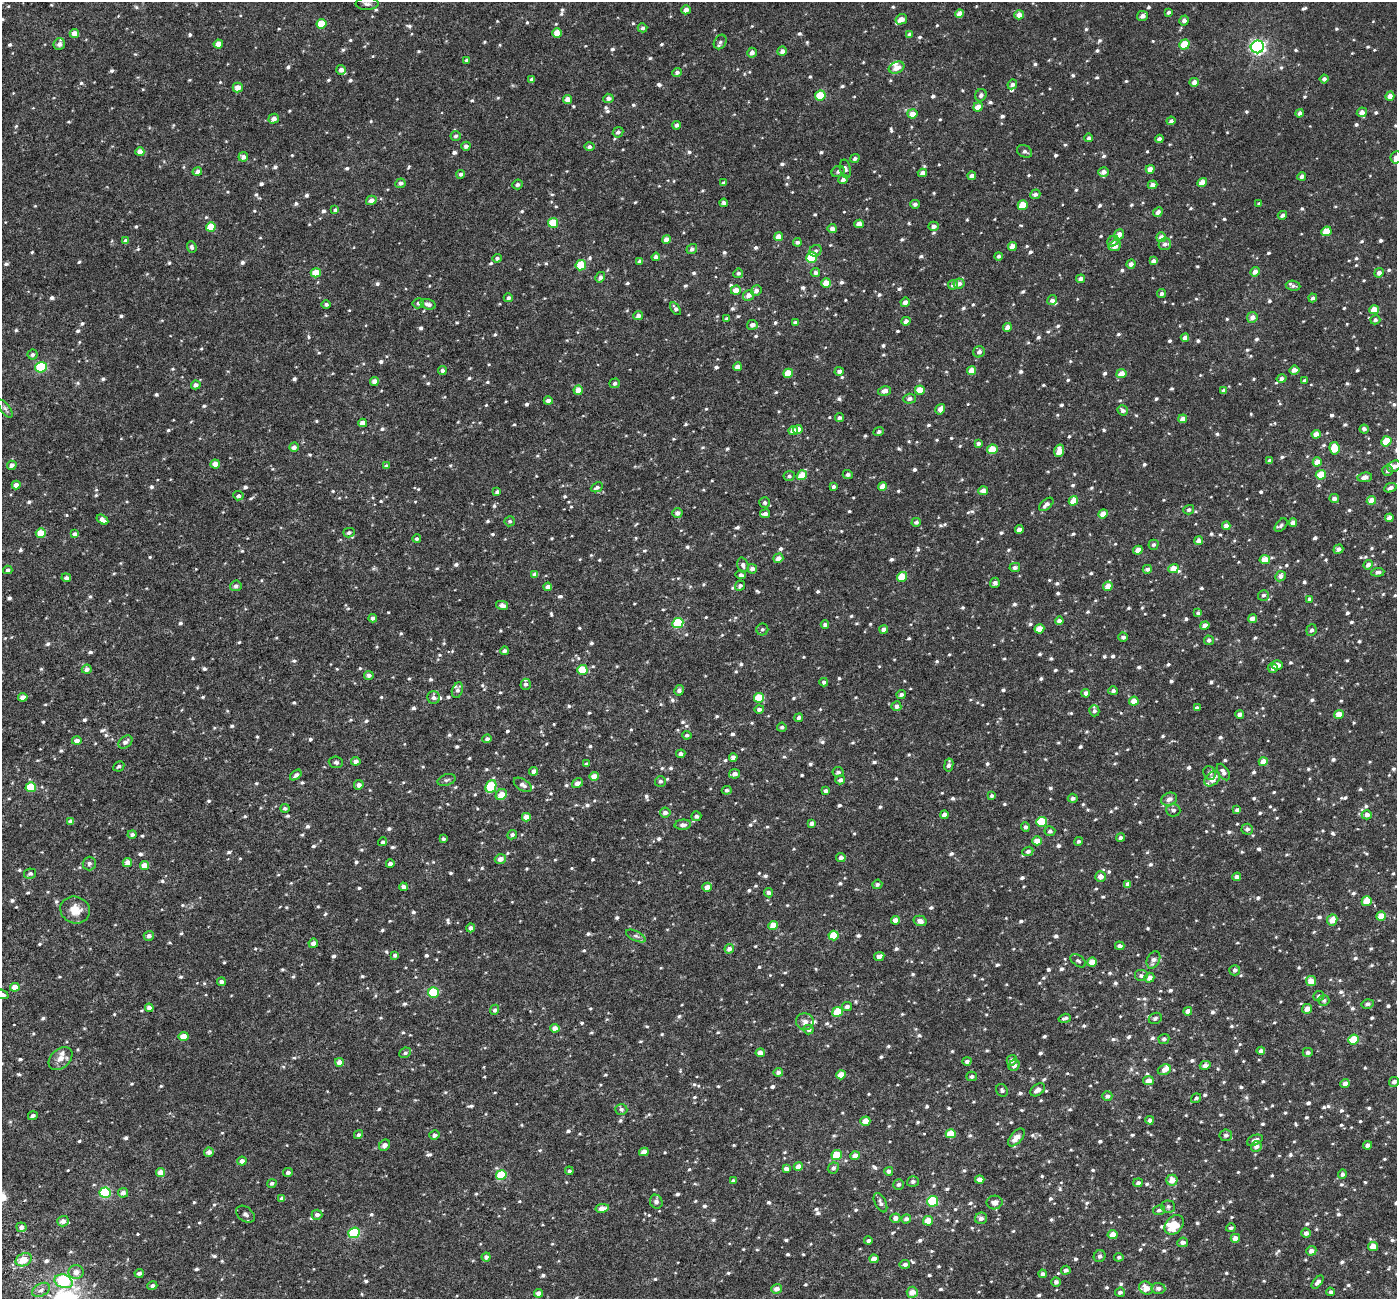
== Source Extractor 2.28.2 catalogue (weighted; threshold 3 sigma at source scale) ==
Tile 7 of 4 x 4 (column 3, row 2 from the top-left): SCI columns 2855-4249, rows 2814-4110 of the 5706 x 5572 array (HDU 1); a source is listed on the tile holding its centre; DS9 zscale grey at full resolution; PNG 1399 x 1301 px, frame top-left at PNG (2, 2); each listed source drawn as its Kron ellipse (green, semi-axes under 4 px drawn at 4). Shown black and unused: <1% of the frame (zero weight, under 3 of 6 exposures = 5% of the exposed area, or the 3 px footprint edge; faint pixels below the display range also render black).
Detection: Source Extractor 2.28.2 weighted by HDU 2 'WHT'; one run over the whole footprint, this tile lists its part. Background 0.0028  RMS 0.0023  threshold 0.00929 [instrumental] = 3 sigma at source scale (4.09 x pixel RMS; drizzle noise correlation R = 1.36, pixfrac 0.8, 0.0396/0.0396 arcsec/px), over >= 5 px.
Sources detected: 1382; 1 cosmic-ray / hot-pixel residue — neither listed nor drawn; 21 inside a brighter listed object's ellipse — not listed separately; of the other 1360, all 500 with FLUX_AUTO >= 0.492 (the completeness limit of this list) listed and drawn (860 fainter detections not listed), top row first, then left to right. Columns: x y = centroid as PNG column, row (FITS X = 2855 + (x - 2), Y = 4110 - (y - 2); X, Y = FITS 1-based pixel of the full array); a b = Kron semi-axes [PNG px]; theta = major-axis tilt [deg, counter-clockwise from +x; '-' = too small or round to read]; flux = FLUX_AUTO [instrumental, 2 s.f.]
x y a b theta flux
367 4 11 6 2 0.72
686 10 5 4 - 1.2
1169 12 4 3 - 0.53
960 14 4 4 - 1.9
1019 15 5 4 - 1.6
1142 16 5 5 - 1
901 19 6 5 - 1.8
1184 21 5 4 - 0.91
321 24 5 5 - 4.6
642 28 5 4 - 0.52
74 33 4 4 - 1.5
557 33 5 4 - 2.7
910 34 4 4 - 0.75
720 42 8 6 59 0.59
59 44 6 5 - 1
218 44 4 4 - 1.9
1184 45 5 5 - 4.4
1257 47 7 6 - 47
782 51 5 4 - 0.95
752 53 5 4 - 1
467 60 4 4 - 0.49
896 68 8 5 21 1.6
341 70 5 5 - 0.9
677 72 5 4 - 0.64
532 79 4 3 - 0.53
1324 79 4 4 - 0.71
1194 82 4 4 - 1.1
1012 84 5 4 - 0.8
238 87 5 5 - 1.5
981 95 6 5 - 0.71
820 96 5 5 - 6.7
1390 96 5 4 - 1.5
608 98 5 4 - 0.76
567 99 4 4 - 1.5
978 107 5 4 - 2.1
1362 112 5 4 - 1.1
1300 113 4 4 - 0.89
912 114 5 4 - 1.8
274 119 5 4 - 1.1
1171 121 4 4 - 0.55
677 125 4 4 - 0.71
618 132 5 5 - 0.61
455 136 5 5 - 0.51
1089 138 4 4 - 0.52
1159 139 4 4 - 0.75
466 146 4 4 - 0.84
589 147 5 4 - 0.56
1025 151 8 6 -26 0.67
140 152 4 4 - 1.9
243 157 5 5 - 0.94
1396 157 6 5 - 0.86
855 158 5 4 - 0.62
845 169 9 5 -77 0.62
1150 169 4 4 - 1.7
838 171 6 5 - 0.61
197 172 5 4 - 0.75
1103 172 5 5 - 1.1
922 173 4 4 - 1.1
460 174 4 4 - 0.52
972 176 4 4 - 1.1
1302 176 4 4 - 0.79
843 179 5 4 - 0.73
400 183 5 4 - 0.67
724 183 4 4 - 0.69
1202 183 5 4 - 2.8
517 184 5 5 - 0.58
1152 185 5 4 - 0.97
1035 194 5 4 - 0.69
371 200 5 4 - 1.2
724 203 4 4 - 0.56
915 204 5 4 - 0.6
1259 204 4 3 - 0.56
1023 205 5 4 - 4.1
335 210 4 3 - 0.6
1158 212 5 4 - 0.88
1282 215 4 4 - 0.77
553 223 5 5 - 4.7
859 224 4 4 - 1.7
933 226 5 4 - 0.8
211 227 5 4 - 3.9
832 229 4 4 - 1.2
1326 231 5 4 - 3.1
1119 234 5 4 - 1.6
779 237 4 4 - 1.6
1161 237 5 4 - 1.2
666 239 4 4 - 1.7
126 241 4 4 - 0.72
1113 241 6 5 - 0.76
797 242 4 4 - 0.68
1165 244 6 6 - 0.73
1012 246 4 4 - 1.5
1115 246 6 5 - 1.8
192 247 6 4 -67 0.56
692 249 5 5 - 0.7
816 251 6 5 - 0.5
999 256 4 4 - 0.59
656 257 4 4 - 0.9
497 258 4 4 - 0.56
812 258 5 5 - 10
640 261 4 4 - 0.5
1153 261 4 4 - 0.84
1131 264 5 4 - 0.87
581 265 5 5 - 6.7
815 272 5 4 - 0.61
1255 272 5 4 - 1.3
316 273 5 4 - 3.1
738 273 5 4 - 0.56
1379 273 5 4 - 1.1
600 277 5 4 - 0.66
1080 279 4 4 - 0.86
826 283 5 4 - 2.3
959 284 5 5 - 0.77
953 285 5 4 - 0.71
1293 286 7 5 -9 0.51
736 290 5 4 - 2
756 291 6 5 - 0.85
1161 293 4 4 - 0.58
748 295 6 5 - 1.1
508 298 4 4 - 0.49
1313 298 4 4 - 0.56
1052 300 5 4 - 0.71
905 302 5 4 - 1
418 303 5 5 - 0.49
326 304 4 4 - 0.54
428 304 8 5 -16 0.9
675 309 7 4 -57 0.64
1374 310 5 4 - 2.7
638 315 5 4 - 0.76
1252 317 5 5 - 1.2
727 319 4 3 - 0.55
1375 320 5 4 - 0.53
906 321 5 4 - 1.2
795 322 4 3 - 0.59
752 325 5 5 - 0.9
1007 327 4 4 - 1.3
1185 338 4 4 - 1.2
979 352 6 5 - 0.76
32 355 5 5 - 0.5
41 367 5 5 - 14
737 367 4 4 - 1.2
442 370 4 4 - 0.71
1294 370 5 4 - 1.2
839 371 4 4 - 0.77
972 371 4 4 - 2.4
788 373 5 4 - 3.4
1121 374 5 4 - 2.1
1282 379 5 4 - 0.83
374 381 4 4 - 1.4
1305 381 4 3 - 0.61
615 383 5 5 - 0.57
196 385 5 4 - 0.8
578 390 4 4 - 2
920 390 5 4 - 3.6
1223 390 4 4 - 0.55
885 391 6 4 14 1.2
910 399 6 5 - 0.77
548 401 4 4 - 1.2
5 409 10 5 -53 0.57
940 409 5 4 - 1.2
1123 410 5 5 - 0.74
840 418 4 4 - 0.53
1183 419 4 4 - 1.5
363 423 4 4 - 1.9
1364 429 4 4 - 0.54
798 430 5 4 - 1.8
793 431 4 4 - 1.8
879 432 5 4 - 0.51
1316 434 4 4 - 1.7
1386 441 5 4 - 4.7
978 443 4 4 - 0.58
294 447 5 4 - 1.1
1334 448 6 5 - 4.1
992 449 5 4 - 3.9
1059 451 6 5 - 2
1270 461 4 3 - 0.73
1317 462 5 4 - 2.2
215 464 4 4 - 1.7
12 465 5 4 - 0.95
386 466 4 4 - 0.5
1394 466 7 5 33 1.1
1387 471 5 5 - 0.6
848 474 5 4 - 0.69
802 475 5 4 - 3.7
1321 475 5 4 - 4.8
789 476 5 5 - 0.49
1365 477 7 4 7 1.2
16 485 4 4 - 1.4
833 486 4 4 - 0.53
883 486 4 4 - 2.3
597 487 6 4 26 0.6
1390 488 6 4 23 0.79
983 491 5 4 - 1.6
497 492 4 3 - 0.64
238 496 5 4 - 0.57
1334 498 5 4 - 0.93
1371 500 5 4 - 1.9
1073 501 5 4 - 2.5
765 502 5 5 - 0.53
1046 504 8 5 40 0.95
1189 510 5 4 - 0.57
677 513 5 4 - 0.87
765 514 5 3 - 0.9
1103 514 5 4 - 2.1
1389 518 4 4 - 1.4
102 520 6 4 -32 1
510 521 5 5 - 0.51
916 522 4 4 - 0.59
1293 523 4 4 - 1.2
1281 525 8 5 50 0.51
1226 526 4 4 - 1.1
1019 530 4 4 - 1.3
41 533 5 4 - 3.2
349 533 6 5 - 0.57
75 534 4 4 - 0.74
417 539 4 4 - 0.56
1198 541 4 4 - 1.1
1154 545 5 5 - 0.52
1338 549 5 4 - 0.92
1138 550 5 4 - 2.1
778 558 5 4 - 1.3
1265 560 5 4 - 2.4
743 565 7 5 -73 0.68
1368 565 5 4 - 0.95
1015 567 5 4 - 0.7
752 569 5 4 - 0.94
1147 569 4 4 - 0.75
1173 569 5 4 - 2.2
8 570 4 4 - 0.56
1378 572 6 4 6 0.68
535 575 4 4 - 0.94
741 575 5 4 - 0.53
1280 576 5 5 - 0.95
902 577 5 5 - 4.9
66 578 5 4 - 0.69
995 583 5 5 - 0.73
236 586 6 5 - 0.62
740 586 5 5 - 0.57
1108 586 5 4 - 2.2
548 587 4 4 - 0.98
1263 595 5 5 - 0.53
1309 599 4 3 - 0.64
502 605 6 4 -12 0.96
1198 613 4 4 - 0.52
373 618 4 4 - 0.87
1252 619 4 4 - 1.2
1059 621 4 4 - 1.1
678 623 5 5 - 10
825 625 4 3 - 0.59
1205 625 5 4 - 1.4
1039 629 5 4 - 2.8
762 630 6 6 - 0.51
884 630 4 4 - 0.99
1311 630 6 5 - 0.54
1123 637 4 4 - 0.6
1209 640 5 4 - 0.65
504 651 4 4 - 0.57
1277 665 5 4 - 1.5
1273 668 5 5 - 0.77
87 669 5 4 - 0.95
582 670 5 5 - 4.7
369 675 5 4 - 0.75
824 682 4 4 - 0.53
526 684 5 5 - 0.59
457 690 8 5 71 0.61
679 690 5 4 - 0.67
1113 691 5 4 - 0.6
1086 693 4 4 - 1.3
901 695 4 4 - 0.66
23 697 5 4 - 1.4
434 698 6 6 - 0.78
759 698 5 5 - 5.6
1134 701 5 4 - 2.4
896 706 5 5 - 0.71
1197 708 4 3 - 0.63
759 709 5 4 - 0.58
1094 711 5 5 - 0.56
1240 714 4 4 - 1
1339 714 5 4 - 2.4
799 718 4 4 - 0.75
782 727 4 4 - 0.5
687 735 4 4 - 0.55
487 739 4 4 - 0.62
77 741 5 4 - 1
125 742 8 5 37 0.92
681 754 5 4 - 0.77
733 757 4 4 - 1.1
356 761 5 4 - 0.98
336 762 7 5 -5 0.5
1263 762 5 4 - 2.1
587 764 4 3 - 0.54
949 765 6 4 80 0.81
119 766 6 5 - 0.51
534 771 4 4 - 1
838 772 5 5 - 0.67
1223 772 9 5 -59 0.87
1210 773 7 6 - 0.53
735 774 5 4 - 1
296 775 6 4 39 0.68
594 776 5 4 - 1.8
1212 779 9 6 42 2
447 780 9 5 18 0.51
840 780 5 4 - 0.81
660 781 5 5 - 0.52
577 783 6 4 30 1.3
359 785 5 4 - 0.84
523 785 10 5 -32 0.93
491 786 7 5 65 8.7
31 787 5 5 - 6
727 790 5 4 - 0.53
826 791 4 4 - 0.63
501 795 6 5 - 2.6
992 796 4 4 - 0.51
1073 798 5 4 - 0.74
1169 799 8 6 23 1
285 808 4 4 - 0.5
1173 810 7 6 - 0.51
1237 810 4 4 - 0.51
665 813 5 5 - 0.92
944 815 4 4 - 0.98
1367 815 5 4 - 0.9
696 816 5 5 - 0.68
526 817 4 4 - 1.8
71 821 4 4 - 1.2
1042 822 5 5 - 7.4
812 823 4 4 - 0.78
683 825 8 5 4 0.79
1025 827 4 4 - 0.62
1247 829 5 5 - 0.78
1050 831 5 5 - 0.61
132 834 4 4 - 0.6
512 835 5 4 - 0.6
1120 838 4 4 - 0.76
443 839 4 3 - 0.53
1037 841 5 4 - 2.2
1078 841 4 4 - 0.49
383 842 4 4 - 0.52
1028 851 5 4 - 0.68
841 857 4 4 - 0.72
500 859 5 5 - 1.3
127 862 5 4 - 1.3
89 863 7 6 - 0.54
390 864 4 3 - 0.91
144 866 4 4 - 2.9
30 874 6 5 - 0.51
1100 876 5 5 - 1.4
1237 877 4 4 - 0.78
877 884 5 4 - 0.5
1128 884 4 4 - 0.84
403 887 4 4 - 1.1
707 887 5 4 - 1.3
769 893 5 4 - 0.58
1367 901 5 5 - 2.8
75 910 15 13 -24 2.9
1381 916 5 4 - 2.6
896 920 4 4 - 1.4
1332 920 6 5 - 2
920 921 6 5 - 1.1
773 925 5 4 - 2.6
471 928 4 4 - 0.81
149 936 5 5 - 0.79
636 936 11 5 -26 0.56
833 936 5 5 - 4.4
313 943 5 4 - 1
1120 946 4 4 - 0.75
729 949 5 4 - 1.1
395 955 4 3 - 0.57
879 956 5 4 - 1.1
1153 960 9 6 65 1.1
1078 961 8 5 -36 0.5
1092 962 5 4 - 2.4
1235 970 5 5 - 0.66
1141 976 7 6 - 0.66
1149 978 5 4 - 1.1
1311 981 5 5 - 2.4
221 982 4 3 - 0.7
15 987 5 4 - 2.2
433 993 5 5 - 8.6
2 994 6 4 -23 0.73
1319 996 5 5 - 0.52
1324 1000 5 5 - 0.5
1367 1004 6 4 15 0.6
847 1006 5 4 - 0.8
149 1008 4 4 - 1.3
1307 1009 5 4 - 1.5
495 1010 5 4 - 0.52
1188 1011 4 4 - 1
838 1012 5 5 - 5.4
1065 1018 6 3 17 0.52
1155 1018 7 5 23 0.51
805 1022 9 8 - 1.1
555 1028 5 4 - 1.2
808 1030 5 4 - 0.69
184 1037 5 4 - 2.5
1164 1039 5 5 - 0.58
1354 1039 5 5 - 4.7
1261 1051 4 4 - 0.79
1308 1052 5 4 - 0.62
405 1053 6 5 - 0.51
760 1053 4 4 - 1.5
61 1058 13 9 43 1.6
1012 1060 5 5 - 1
967 1061 4 4 - 0.69
339 1062 4 4 - 1.7
1014 1065 6 5 - 0.88
1205 1065 5 4 - 0.94
1164 1070 7 5 20 1.4
778 1072 4 4 - 0.68
841 1075 5 4 - 2.5
972 1076 5 4 - 0.57
1148 1081 5 4 - 1.4
1394 1082 5 4 - 0.72
1345 1084 4 4 - 1.2
1002 1090 6 5 - 0.53
1037 1090 8 5 37 1.2
1107 1096 5 4 - 0.75
1196 1098 5 4 - 0.5
621 1109 6 5 - 0.55
33 1116 5 3 - 0.6
1150 1120 4 4 - 0.8
865 1121 5 4 - 2.3
951 1134 5 4 - 3.8
358 1135 5 4 - 0.51
434 1135 5 4 - 0.63
1226 1135 6 5 - 0.68
1016 1137 11 5 49 2
1255 1140 8 5 24 0.7
385 1145 6 5 - 0.94
1367 1145 4 4 - 0.81
1256 1146 5 5 - 1
209 1152 5 4 - 0.96
644 1152 5 4 - 1.8
837 1155 5 5 - 5.4
855 1156 4 4 - 1.7
242 1161 4 4 - 0.97
798 1166 4 4 - 1.4
833 1168 6 5 - 0.62
786 1169 4 4 - 1
569 1171 4 4 - 0.52
889 1171 4 4 - 0.74
161 1172 4 4 - 1.9
288 1172 5 4 - 0.64
1342 1174 5 4 - 0.57
501 1175 5 5 - 8.6
980 1180 4 4 - 1.6
1172 1180 5 5 - 1.8
733 1181 4 3 - 0.53
913 1182 6 5 - 0.54
272 1183 5 4 - 0.55
1138 1183 5 4 - 0.65
899 1184 5 5 - 0.51
105 1193 5 5 - 15
123 1193 5 4 - 0.95
282 1199 4 4 - 0.83
933 1201 5 5 - 11
656 1202 7 6 - 0.68
994 1202 8 7 - 1.1
880 1203 10 5 -64 0.76
1168 1206 7 6 - 0.55
602 1208 6 4 10 1.9
1159 1210 6 5 - 0.52
245 1214 10 7 -38 0.81
317 1215 5 5 - 0.77
895 1218 5 4 - 0.96
981 1218 6 5 - 0.9
906 1219 5 4 - 0.75
63 1221 6 5 - 1.2
928 1221 5 4 - 3.3
1174 1225 11 8 47 4.4
21 1227 5 5 - 1
1231 1228 4 4 - 0.5
354 1233 6 5 - 13
1306 1233 4 4 - 0.74
1113 1235 5 4 - 2
1235 1238 5 4 - 1.5
868 1241 4 3 - 0.59
1183 1242 5 4 - 0.98
1373 1246 5 4 - 2.4
1311 1251 5 5 - 1
1100 1256 6 5 - 0.62
486 1257 4 4 - 0.75
1119 1257 4 4 - 0.53
874 1259 4 4 - 1.3
24 1260 8 6 25 3.3
905 1264 5 4 - 0.68
1066 1270 5 4 - 0.64
76 1272 7 7 - 1.4
139 1273 4 4 - 0.7
1043 1274 4 4 - 0.59
64 1281 9 6 -18 15
1056 1282 4 4 - 0.72
1318 1282 8 4 50 0.78
152 1286 5 4 - 0.53
1146 1288 7 6 - 2
1158 1288 7 5 -4 0.81
777 1289 5 4 - 1.2
41 1290 9 6 31 0.91
912 1292 5 5 - 2
1120 1292 5 4 - 0.61
1331 1292 4 4 - 0.52
538 1293 4 4 - 1.2
Isophote crosses this tile's border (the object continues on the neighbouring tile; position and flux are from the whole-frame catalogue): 3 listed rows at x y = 1396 157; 1394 466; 2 994